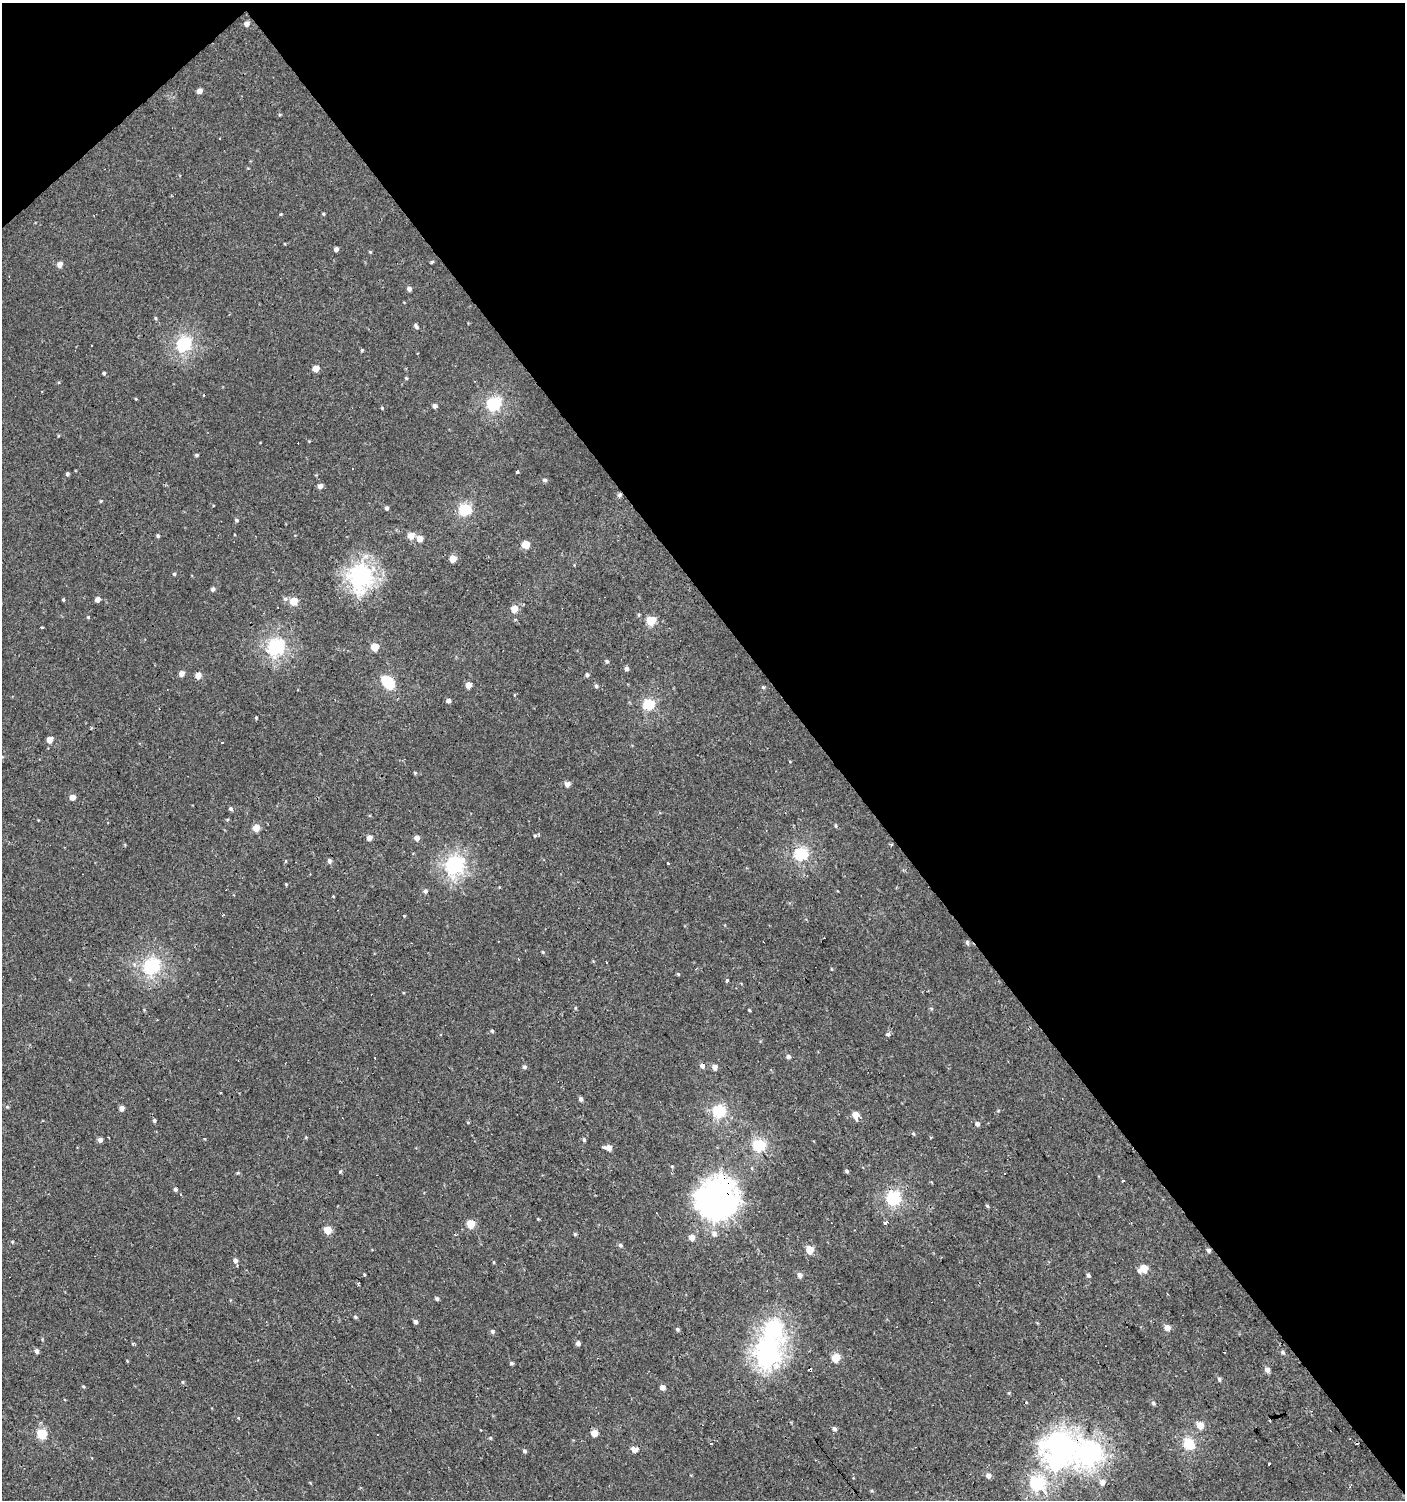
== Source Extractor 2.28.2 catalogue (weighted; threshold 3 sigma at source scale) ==
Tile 3 of 4 x 4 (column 3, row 1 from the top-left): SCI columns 3007-4409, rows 4496-5993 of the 5947 x 5993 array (HDU 1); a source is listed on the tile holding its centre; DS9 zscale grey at full resolution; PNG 1407 x 1502 px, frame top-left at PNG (2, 3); no overlay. Shown black and unused: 43% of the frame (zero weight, under 2 of 3 exposures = <1% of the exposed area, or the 3 px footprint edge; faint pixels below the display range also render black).
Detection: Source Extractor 2.28.2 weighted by HDU 2 'WHT'; one run over the whole footprint, this tile lists its part. Background 7.41e-04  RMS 0.0043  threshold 0.0193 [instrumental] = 3 sigma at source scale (4.5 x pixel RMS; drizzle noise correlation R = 1.50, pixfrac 1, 0.0396/0.0396 arcsec/px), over >= 5 px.
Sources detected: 197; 1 inside a brighter object's white glare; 20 cosmic-ray / hot-pixel residue — not listed; the other 176 listed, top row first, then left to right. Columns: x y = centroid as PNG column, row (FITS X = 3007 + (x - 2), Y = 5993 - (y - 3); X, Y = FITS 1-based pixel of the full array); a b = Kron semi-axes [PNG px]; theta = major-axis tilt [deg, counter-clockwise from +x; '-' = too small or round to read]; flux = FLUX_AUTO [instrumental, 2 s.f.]
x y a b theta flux
247 24 6 5 - 2.1
199 91 5 5 - 2.4
281 214 4 4 - 0.4
323 214 4 3 - 0.45
336 249 4 4 - 1.6
370 252 5 4 - 0.48
432 262 5 4 - 0.52
60 265 5 5 - 3
409 289 5 5 - 1.6
156 318 5 4 - 0.55
416 326 7 4 -60 1
184 344 7 6 - 79
362 350 4 4 - 0.55
316 368 5 5 - 4.9
104 373 4 4 - 0.68
406 378 4 4 - 0.52
136 399 4 3 - 0.36
494 404 7 6 - 63
435 406 5 5 - 1.7
382 408 5 3 - 0.45
309 441 4 4 - 0.34
197 455 5 4 - 0.68
517 472 3 3 - 2.9
67 474 4 4 - 0.8
545 480 6 5 - 0.93
320 486 5 5 - 2.4
619 495 5 5 - 1.1
101 501 4 4 - 0.45
387 508 5 4 - 1.1
465 509 6 6 - 46
236 520 5 4 - 0.82
411 535 6 5 - 5.5
158 536 5 4 - 0.65
420 539 5 5 - 4.2
526 544 5 5 - 9
453 559 5 5 - 6.5
174 574 4 4 - 0.62
360 577 10 8 76 210
213 589 5 5 - 1.2
63 599 3 3 - 0.47
97 599 4 4 - 2.7
285 599 7 6 - 1.2
294 601 5 5 - 9.2
514 609 5 5 - 5.9
88 617 4 4 - 0.46
651 620 5 5 - 16
42 628 4 3 - 1.2
276 647 7 6 - 100
375 647 5 5 - 8.8
607 661 5 5 - 0.77
626 669 5 5 - 1.3
181 674 5 5 - 2.8
587 675 5 5 - 0.83
198 676 5 5 - 4.4
387 681 9 6 -40 32
469 685 5 4 - 4.6
596 686 5 5 - 0.9
763 687 5 3 - 0.64
448 700 5 5 - 1.5
648 704 6 5 - 39
256 718 4 3 - 0.48
50 740 5 4 - 4.8
222 743 3 3 - 3.8
415 773 4 4 - 0.53
567 784 5 5 - 2.6
72 797 5 5 - 3.4
231 809 5 5 - 1
835 826 6 4 -88 0.58
256 828 5 5 - 5.7
535 836 5 4 - 0.49
369 838 5 4 - 3.1
417 838 5 5 - 2.4
891 845 4 3 - 0.61
801 853 6 6 - 56
286 861 5 3 - 0.42
329 861 6 5 - 1.2
668 863 3 3 - 1.4
454 865 8 7 - 130
286 884 4 3 - 0.4
425 891 6 5 - 1.1
333 896 3 2 - 0.32
404 916 4 3 - 0.37
824 938 3 3 - 1.6
967 942 7 5 -76 0.81
543 952 4 3 - 0.48
151 966 7 6 - 99
832 969 5 3 - 0.34
678 974 4 4 - 0.52
727 980 3 3 - 5
575 1008 5 3 - 0.45
749 1010 4 3 - 0.51
492 1031 5 4 - 0.52
888 1034 4 3 - 3.5
788 1056 5 5 - 1.4
702 1066 6 6 - 1.8
524 1067 5 5 - 1.1
715 1067 5 5 - 2.9
221 1092 3 2 - 0.71
581 1099 5 4 - 1.3
7 1107 5 4 - 0.57
122 1108 4 4 - 2.6
719 1111 6 6 - 53
855 1115 6 5 - 5.6
154 1120 4 4 - 0.86
468 1123 4 3 - 0.35
977 1124 6 5 - 1.3
913 1134 5 4 - 0.55
306 1137 5 3 - 0.41
100 1140 4 4 - 2
584 1140 5 4 - 0.69
759 1145 6 6 - 52
604 1147 3 3 - 2.5
609 1148 5 4 - 3.4
672 1166 4 4 - 0.47
340 1171 5 4 - 0.5
847 1171 4 4 - 0.75
238 1173 5 4 - 0.53
1004 1174 3 3 - 1.2
1123 1181 3 2 - 0.44
717 1198 15 14 - 590
893 1198 6 6 - 67
987 1206 5 4 - 0.64
538 1219 4 3 - 0.38
885 1223 3 3 - 2.1
471 1224 5 5 - 12
327 1230 5 5 - 9.2
575 1234 5 4 - 0.59
714 1234 8 7 - 2.1
692 1237 5 5 - 3.5
12 1242 5 4 - 0.53
620 1245 6 5 - 0.93
809 1250 5 5 - 9.5
1209 1250 5 4 - 1.1
235 1260 6 5 - 1.6
494 1262 5 3 - 0.36
1144 1268 7 5 30 10
364 1274 5 3 - 0.45
800 1275 5 4 - 2.2
1088 1275 6 5 - 0.9
437 1299 5 4 - 1
355 1317 5 4 - 0.67
415 1322 4 4 - 1.5
1167 1328 5 5 - 3.9
677 1329 5 4 - 0.88
773 1329 9 8 - 120
492 1331 6 6 - 0.94
578 1343 4 4 - 1.7
36 1351 5 4 - 1.8
1283 1352 6 5 - 0.94
767 1354 11 10 - 230
835 1358 5 5 - 14
511 1363 5 4 - 0.82
810 1370 4 3 - 5.8
1267 1370 6 5 - 2.2
1219 1379 6 5 - 0.86
183 1382 5 4 - 0.55
83 1387 5 4 - 0.55
662 1387 5 5 - 2.7
1009 1393 4 4 - 0.44
1153 1403 5 5 - 0.77
238 1418 4 4 - 0.47
1200 1425 5 5 - 7
834 1429 5 5 - 1.2
594 1433 5 5 - 6.6
42 1434 5 5 - 28
490 1438 4 4 - 0.51
1189 1443 7 5 -50 32
1059 1446 13 10 -1 290
634 1449 4 4 - 7.2
525 1451 5 4 - 0.91
1091 1453 12 10 36 210
1269 1463 4 2 - 0.42
1056 1464 14 9 -8 38
988 1475 5 5 - 2.3
1102 1482 6 6 - 2.7
1037 1483 7 6 - 73
Overlapping masked pixels (flux is a lower limit): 6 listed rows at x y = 619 495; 717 1198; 1209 1250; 810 1370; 1059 1446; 1091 1453